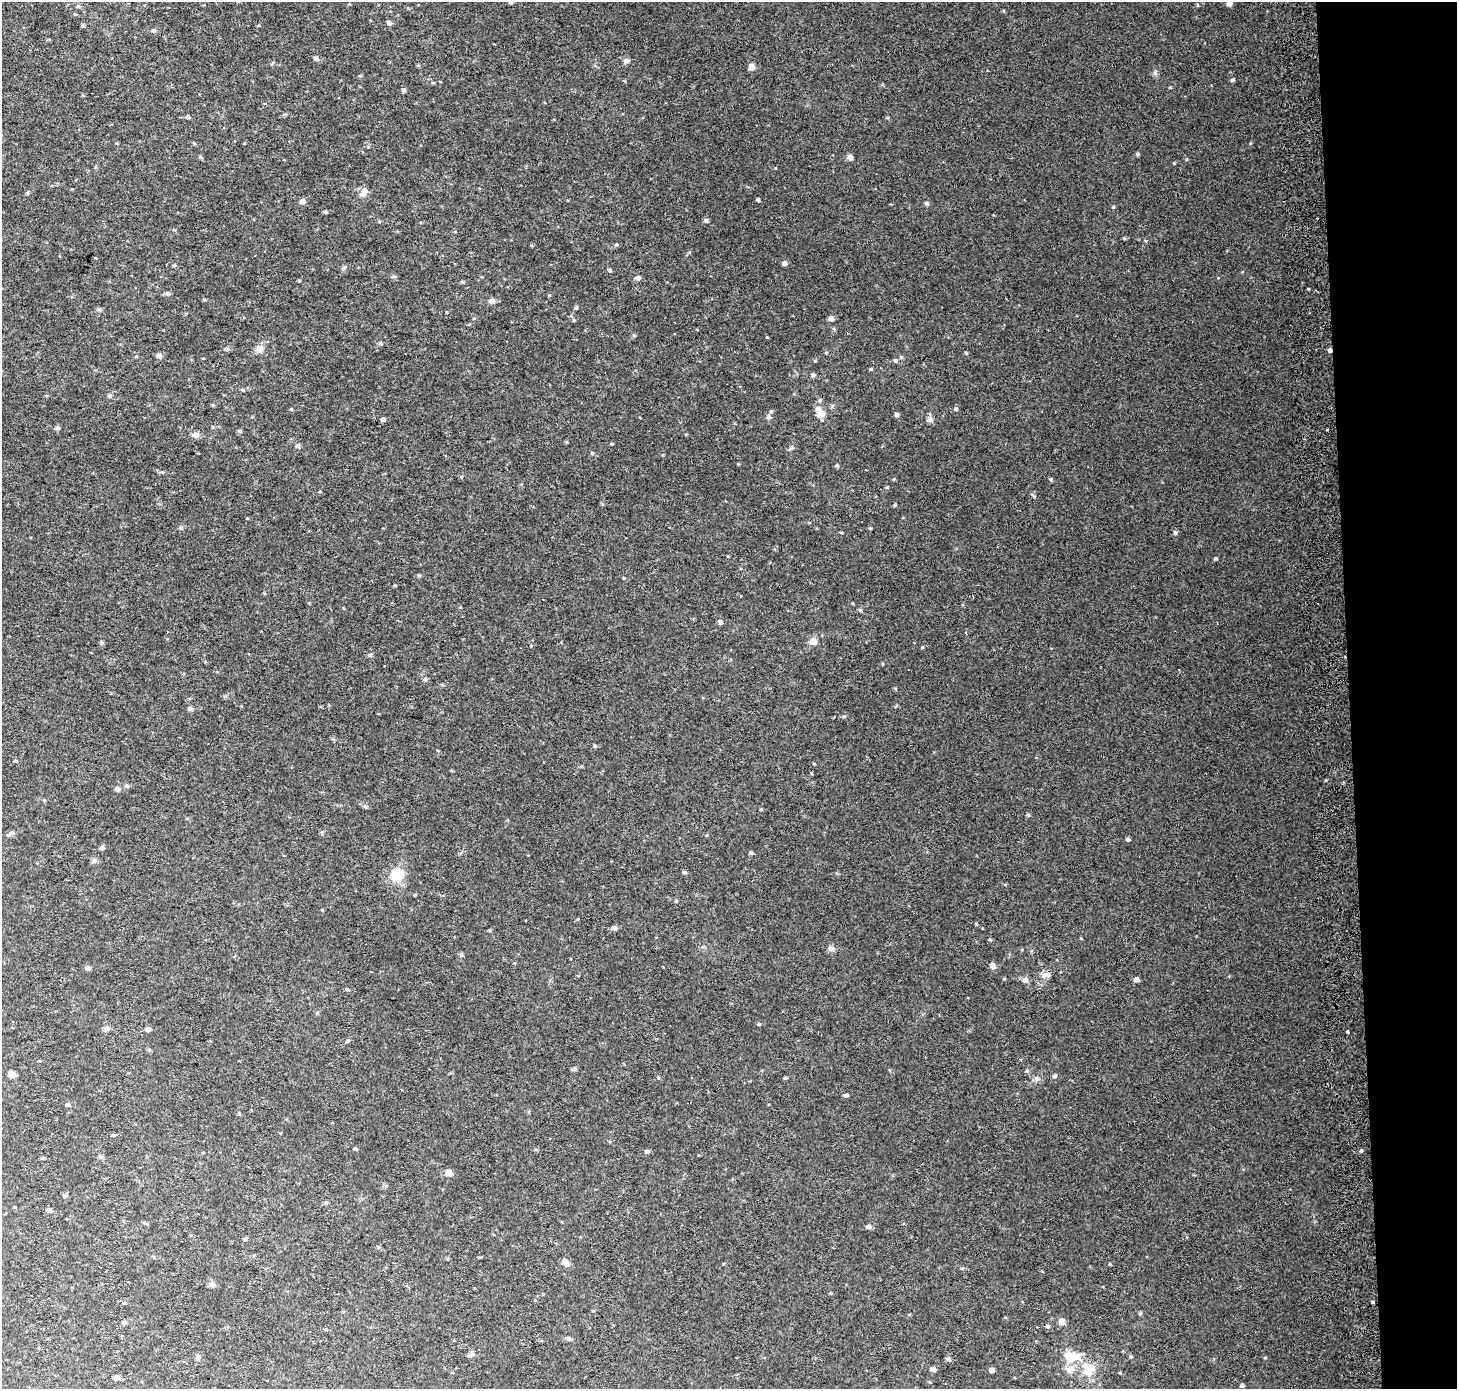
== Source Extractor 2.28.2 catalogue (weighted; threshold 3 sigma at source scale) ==
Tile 6 of 3 x 3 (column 3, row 2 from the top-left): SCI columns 2984-4438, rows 1387-2773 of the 4511 x 4167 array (HDU 1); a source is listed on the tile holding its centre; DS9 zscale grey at full resolution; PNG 1459 x 1391 px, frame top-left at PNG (2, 2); no overlay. Shown black and unused: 7% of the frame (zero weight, under 2 of 3 exposures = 2% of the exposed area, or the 3 px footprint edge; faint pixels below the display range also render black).
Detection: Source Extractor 2.28.2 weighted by HDU 2 'WHT'; one run over the whole footprint, this tile lists its part. Background 0.0707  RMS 0.013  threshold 0.058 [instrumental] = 3 sigma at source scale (4.5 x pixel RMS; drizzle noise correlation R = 1.50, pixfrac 1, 0.0396/0.0396 arcsec/px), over >= 5 px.
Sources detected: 154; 1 inside a brighter listed object's ellipse — not listed separately; the other 153 listed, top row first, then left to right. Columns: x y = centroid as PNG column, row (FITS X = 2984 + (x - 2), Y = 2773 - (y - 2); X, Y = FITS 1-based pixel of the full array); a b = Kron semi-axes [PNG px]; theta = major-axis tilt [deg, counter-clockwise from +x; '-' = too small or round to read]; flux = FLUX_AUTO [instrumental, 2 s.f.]
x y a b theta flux
510 2 4 4 - 2
1229 3 7 6 - 4.3
1198 5 4 3 - 1.1
78 6 5 5 - 2
1003 11 4 3 - 1.1
389 23 5 5 - 4
83 26 4 4 - 2.1
154 30 6 6 - 2.5
316 59 6 5 - 2.1
627 61 7 6 - 3.6
751 67 7 7 - 5.4
1155 73 8 4 -90 2.5
1232 80 4 4 - 2.4
403 90 6 5 - 2
188 117 4 4 - 3
1138 154 5 4 - 1.9
200 157 5 4 - 1.5
850 157 8 7 - 3.5
364 194 10 8 -72 6.1
758 200 4 3 - 2.4
302 201 5 5 - 5.9
927 203 6 4 -23 2.1
325 212 4 4 - 2.2
706 220 5 5 - 2.9
617 244 6 3 19 1.5
784 263 5 5 - 3.7
174 265 5 3 - 1.3
610 270 5 4 - 2.1
638 278 5 5 - 4
462 282 5 4 - 1.6
168 293 6 5 - 3.3
549 295 5 3 - 1
204 299 5 3 - 1.4
491 301 8 6 25 4.6
576 308 5 4 - 2
831 318 5 5 - 6.2
380 343 6 4 -1 2
226 349 6 4 -1 2.8
259 349 11 9 57 7.1
1330 350 5 4 - 3.2
966 353 4 3 - 1.5
159 356 7 6 - 3.5
901 357 5 5 - 2
896 360 5 5 - 2.2
871 369 4 4 - 1.5
813 375 6 5 - 2.3
242 390 5 4 - 1.7
109 396 6 5 - 2.2
820 400 5 4 - 1.7
817 408 6 5 - 3.6
291 409 4 4 - 1.3
956 409 5 5 - 2.4
821 414 6 5 - 21
897 414 5 5 - 3.1
769 417 6 6 - 3.2
383 419 4 4 - 3.8
930 419 9 4 82 3.4
58 428 7 5 -74 2.3
240 431 6 3 -45 1.5
196 435 10 7 6 4.6
298 446 6 5 - 2.3
791 448 6 6 - 2.9
837 465 5 4 - 1.6
162 472 5 4 - 1.3
887 487 4 4 - 1.3
895 505 4 3 - 1.7
180 528 5 4 - 1.8
870 528 5 3 - 1.1
841 533 5 3 - 1.2
1175 533 6 5 - 2.2
1216 558 4 4 - 1.8
419 575 5 4 - 1.6
624 578 5 3 - 1.1
860 610 6 4 -49 1.8
720 622 5 5 - 4
966 632 3 3 - 1.8
813 641 6 6 - 12
102 642 6 4 -45 1.7
922 647 5 3 - 1.1
370 655 6 4 43 1.8
882 664 4 3 - 1
425 679 5 5 - 2.2
191 709 7 5 -16 2.6
844 716 5 4 - 1.6
595 746 5 4 - 1.5
16 761 5 4 - 1.4
127 786 6 5 - 2.6
117 789 6 5 - 2.9
365 807 6 4 -30 2
1028 815 5 4 - 1.5
9 834 12 4 42 3
1128 839 4 4 - 2.6
102 848 5 4 - 3.1
751 853 6 4 -43 1.6
94 861 8 6 24 3.3
684 872 5 4 - 2.3
397 875 13 12 - 31
415 895 4 3 - 1.2
614 928 6 5 - 4
990 940 5 3 - 1.4
831 949 9 7 14 4.3
461 955 6 5 - 2.5
993 966 8 6 -69 4.4
87 968 6 5 - 3.6
1044 975 10 8 58 6.5
1136 979 5 4 - 5.1
1025 980 6 6 - 5.2
347 989 4 4 - 1.5
759 1024 5 3 - 1.1
107 1028 8 7 - 3.8
148 1029 6 5 - 3.1
1348 1031 3 3 - 4.1
574 1069 6 5 - 2.6
1027 1071 5 5 - 1.9
12 1075 7 6 - 7.2
1055 1076 6 4 45 1.8
785 1078 5 4 - 1.4
1036 1078 8 6 -57 3.7
846 1095 5 4 - 2.5
68 1105 6 4 -2 1.9
114 1135 5 5 - 1.5
355 1149 5 4 - 1.8
536 1150 5 3 - 1.3
1361 1150 4 4 - 1.6
647 1151 6 5 - 2.1
43 1158 5 4 - 1.7
449 1173 9 7 -28 6.3
49 1210 5 4 - 4.4
868 1226 5 5 - 3.9
245 1239 6 3 18 1.4
566 1263 12 6 -55 6.5
212 1284 8 7 - 4
830 1293 4 4 - 1.2
1372 1302 3 3 - 12
593 1311 5 3 - 1.1
1140 1313 5 4 - 1.8
124 1322 6 4 0 1.8
1062 1322 5 5 - 11
1047 1326 6 4 1 2.4
568 1338 6 5 - 2.2
471 1354 9 5 21 3
198 1357 9 5 84 3.1
1072 1357 20 13 -7 26
1131 1357 5 4 - 1.5
948 1359 6 5 - 3.4
933 1369 5 5 - 4.5
1089 1369 18 14 51 29
992 1370 5 4 - 5.9
1070 1370 11 9 13 8.6
1120 1373 5 3 - 1.1
117 1377 5 4 - 6.7
930 1382 4 3 - 1.2
1242 1385 4 4 - 2.5
Overlapping masked pixels (flux is a lower limit): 1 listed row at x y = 1330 350
Isophote crosses this tile's border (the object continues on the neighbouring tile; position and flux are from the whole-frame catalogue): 3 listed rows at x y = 510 2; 1229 3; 1089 1369
Unlisted compact peaks at least as high as the median listed source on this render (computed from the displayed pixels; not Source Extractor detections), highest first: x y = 1174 163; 1250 143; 1113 207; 1124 238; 976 924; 1051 479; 1326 780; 1110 1264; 612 444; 592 453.